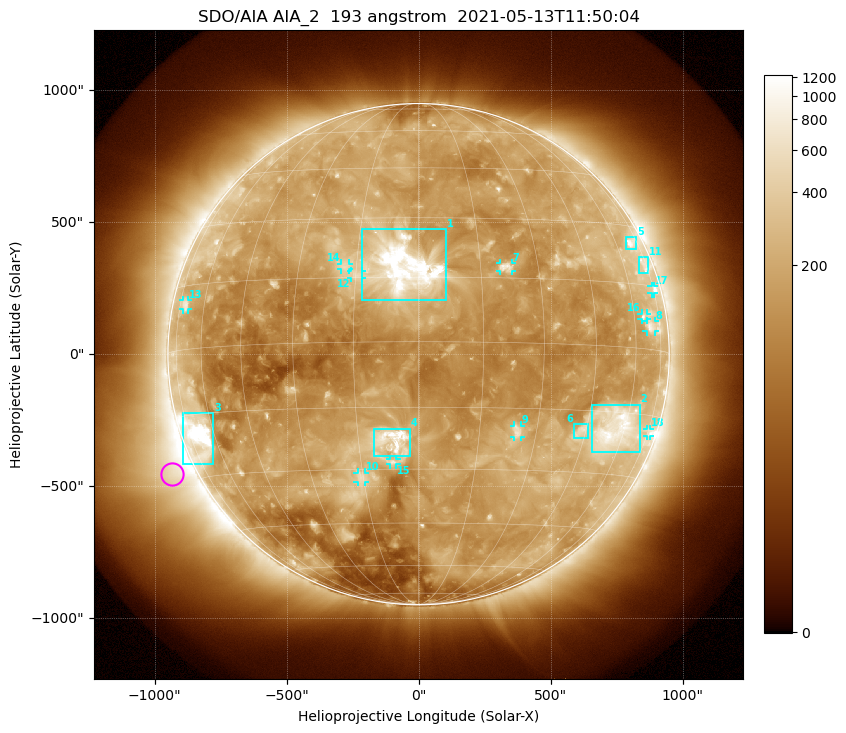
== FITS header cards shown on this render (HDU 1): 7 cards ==
TELESCOP= 'SDO/AIA '           / For AIA: SDO/AIA
INSTRUME= 'AIA_2   '           / For AIA: AIA_ATA1, AIA_ATA2, AIA_ATA3 or AIA_AT
WAVELNTH=                  193 / [angstrom] Wavelength
WAVEUNIT= 'angstrom'           / Wavelength unit: angstrom
DATE-OBS= '2021-05-13T11:50:04.843' / [ISO] Date when observation started; ISO 8
CTYPE1  = 'HPLN-TAN'           / CTYPE1: HPLN
CTYPE2  = 'HPLT-TAN'           / CTYPE2: HPLT

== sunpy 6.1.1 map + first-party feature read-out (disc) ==
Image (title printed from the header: SDO/AIA AIA_2  193 angstrom  2021-05-13T11:50:04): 1024 x 1024 px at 2.4 arcsec/px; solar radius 950 arcsec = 396 px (full disc in frame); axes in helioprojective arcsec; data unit not stated in the header (colour bar unlabelled)
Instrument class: DISC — disc imager (sunpy class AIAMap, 193 A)
Bright regions (active regions / flare kernels): reference = the median radial profile (limb darkening/brightening removed); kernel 9 px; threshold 5 sigma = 311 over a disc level ~142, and >= 1.15x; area >= 12 px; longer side >= 9 px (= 22 arcsec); searched inside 0.97 R_sun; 18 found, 18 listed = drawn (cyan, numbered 1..; 11 of them under ~33 arcsec drawn as corner ticks so the feature stays visible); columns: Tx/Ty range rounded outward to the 5 arcsec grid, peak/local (2 s.f.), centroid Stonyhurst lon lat
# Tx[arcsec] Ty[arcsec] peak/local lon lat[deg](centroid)
1 -215..105 205..475 15 -3 +17
2 655..840 -375..-190 7 +55 -19
3 -895..-775 -415..-220 13 -68 -20
4 -170..-30 -390..-280 8.4 -6 -23
5 785..825 395..445 5.1 +69 +25
6 590..645 -320..-265 4.2 +44 -20
7 310..355 315..345 5.2 +21 +18
8 865..895 85..125 3.8 +68 +5
9 360..390 -315..-270 4.1 +25 -20
10 -230..-205 -485..-445 3.8 -16 -32
11 835..870 305..370 2.9 +72 +20
12 -255..-215 290..315 3.6 -15 +16
13 -895..-870 170..205 3.1 -71 +10
14 -295..-265 320..345 3.3 -18 +18
15 -110..-85 -420..-395 3.8 -7 -28
16 845..865 130..155 3.2 +65 +7
17 880..890 230..260 3.2 +74 +14
18 865..875 -310..-280 2.7 +75 -19
Off-limb structures (1.02-1.3 R_sun): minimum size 162 px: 7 found; the strongest spans PA ~90..145 deg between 1.02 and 1.3 R_sun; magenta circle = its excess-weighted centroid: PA ~115 deg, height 1.09 R_sun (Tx ~-935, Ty ~-450 arcsec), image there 4.6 x the reference